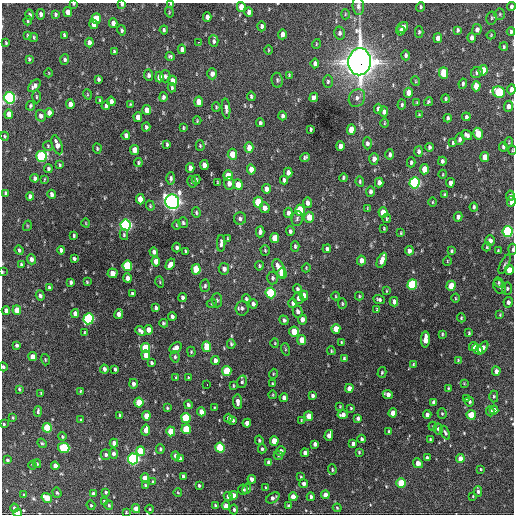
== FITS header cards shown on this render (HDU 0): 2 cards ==
NAXIS1  =                  512 / Axis length
NAXIS2  =                  512 / Axis length

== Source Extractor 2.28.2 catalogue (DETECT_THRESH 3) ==
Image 512 x 512 px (HDU 0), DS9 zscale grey, 1 PNG px = 1 image px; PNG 516 x 516 px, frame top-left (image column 1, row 512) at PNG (2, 3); each listed source drawn as its Kron ellipse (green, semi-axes under 4 px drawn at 4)
Background 1090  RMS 35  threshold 104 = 3 sigma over >= 5 px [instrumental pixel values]
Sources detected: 454; all 454 listed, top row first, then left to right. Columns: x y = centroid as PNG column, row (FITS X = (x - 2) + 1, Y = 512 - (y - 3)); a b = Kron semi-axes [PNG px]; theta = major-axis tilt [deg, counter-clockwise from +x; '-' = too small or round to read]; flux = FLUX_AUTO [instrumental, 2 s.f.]
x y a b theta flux
73 4 3 3 - 2.6e+03
122 4 3 3 - 4.8e+03
171 4 4 3 - 3.4e+03
358 6 9 5 -83 6.6e+03
511 6 4 3 - 5.6e+03
241 7 5 4 - 3.3e+04
420 7 5 3 - 3.3e+03
68 12 5 4 - 1.7e+04
169 12 5 3 - 2.2e+03
249 12 5 4 - 1.1e+04
41 14 5 4 - 8.6e+03
55 14 4 3 - 3.7e+03
345 14 5 3 - 2.0e+03
500 14 5 5 - 3.0e+03
30 15 5 4 - 6.8e+03
207 17 4 4 - 9.8e+03
491 18 6 5 - 3.0e+03
96 19 5 4 - 6.1e+04
28 21 4 3 - 2.6e+03
113 23 5 4 - 1.1e+04
93 24 5 4 - 1.4e+04
262 26 5 4 - 5.6e+03
402 27 6 5 - 1.3e+04
122 30 5 4 - 4.3e+03
164 30 4 3 - 3.5e+03
458 30 4 3 - 4.4e+03
477 30 5 4 - 1.1e+04
400 31 4 4 - 8.7e+03
419 32 5 4 - 3.1e+03
511 32 4 3 - 3.6e+03
339 33 6 5 - 5.6e+03
282 34 5 4 - 1.4e+04
27 35 4 2 - 2.2e+03
64 35 4 3 - 3.6e+03
491 35 4 3 - 1.8e+03
34 37 4 3 - 2.8e+03
438 38 5 4 - 1.4e+04
472 38 5 4 - 1.1e+04
214 41 6 4 -88 4.8e+03
89 42 5 4 - 1.2e+04
199 42 3 2 - 3.0e+03
6 43 4 3 - 2.5e+03
316 44 5 3 - 1.8e+03
504 47 4 3 - 2.6e+03
182 49 5 4 - 9.3e+03
269 50 4 3 - 1.8e+03
114 52 4 3 - 2.9e+03
406 55 5 4 - 4.3e+03
170 56 4 3 - 3.9e+03
29 59 4 3 - 3.2e+03
65 59 5 4 - 5.3e+03
360 62 13 11 87 3.0e+06
315 63 5 4 - 8.9e+03
483 70 5 4 - 5.0e+04
477 72 6 5 - 6.0e+03
49 73 4 3 - 1.2e+03
444 73 6 4 -88 6.6e+04
212 74 5 4 - 1.3e+04
148 75 6 4 -85 6.7e+03
289 75 3 3 - 2.5e+03
165 76 6 5 - 5.9e+03
159 77 5 4 - 2.2e+04
98 79 4 3 - 4.4e+03
277 80 7 5 -81 5.2e+03
172 81 5 4 - 2.0e+04
328 81 6 5 - 4.2e+03
415 81 5 3 - 1.9e+03
463 84 5 3 - 4.3e+03
34 86 7 5 47 9.2e+03
476 86 5 4 - 2.9e+04
172 88 4 3 - 3.1e+03
511 89 5 3 - 1.2e+04
499 92 6 5 - 1.8e+05
408 93 5 4 - 2.0e+04
87 94 5 3 - 2.1e+03
251 96 4 3 - 3.3e+03
36 97 7 3 -90 3.0e+03
163 97 5 4 - 5.2e+03
314 97 5 4 - 6.9e+03
9 98 6 5 - 5.2e+05
357 98 9 7 57 9.9e+03
445 99 4 4 - 2.7e+03
100 101 3 3 - 2.7e+03
111 101 4 4 - 8.8e+03
199 102 5 4 - 2.4e+04
428 102 4 4 - 3.3e+03
417 103 3 2 - 2.4e+03
70 104 5 4 - 1.3e+04
130 104 4 3 - 2.4e+03
402 105 5 3 - 3.3e+03
30 106 5 4 - 3.2e+03
106 106 4 3 - 4.1e+03
508 106 5 4 - 1.1e+04
216 107 5 4 - 2.9e+03
226 109 10 4 -85 8.0e+03
378 109 5 4 - 9.5e+03
147 110 5 4 - 1.9e+04
384 112 5 4 - 8.7e+03
49 113 5 4 - 1.7e+04
9 114 5 4 - 2.3e+04
419 115 4 3 - 2.5e+03
41 116 6 5 - 1.1e+04
282 116 4 3 - 6.6e+03
138 117 5 4 - 1.8e+04
466 117 4 3 - 4.0e+03
448 118 4 3 - 4.2e+03
197 121 4 3 - 2.1e+03
260 123 4 3 - 4.5e+03
384 123 5 3 - 2.1e+03
146 127 4 3 - 4.2e+03
183 128 4 2 - 2.3e+03
310 129 4 3 - 2.9e+03
351 130 5 4 - 3.3e+04
478 134 6 4 -78 5.7e+04
126 135 5 4 - 1.0e+04
467 135 6 4 -37 6.9e+03
5 136 4 4 - 2.5e+03
460 139 6 5 - 6.0e+03
509 142 5 3 - 2.0e+03
367 143 6 4 -87 6.2e+03
453 143 3 3 - 2.6e+03
167 144 4 3 - 3.2e+03
57 145 10 5 -71 1.7e+04
48 146 5 5 - 2.8e+03
200 146 5 4 - 2.9e+03
340 146 5 4 - 1.4e+04
429 147 4 3 - 4.8e+03
503 147 5 4 - 4.7e+03
97 148 5 3 - 3.1e+03
249 148 5 4 - 2.0e+04
135 150 5 4 - 2.9e+04
512 150 4 3 - 1.7e+03
419 151 5 4 - 6.2e+03
232 154 5 4 - 3.9e+04
390 155 5 4 - 6.1e+03
41 156 5 5 - 2.9e+05
305 157 5 3 - 5.0e+03
485 157 5 4 - 2.7e+04
374 159 5 4 - 1.2e+04
442 161 4 3 - 5.5e+03
411 162 5 3 - 3.7e+03
138 163 4 4 - 3.1e+03
60 165 4 3 - 2.9e+03
204 165 5 4 - 2.1e+04
190 168 5 4 - 1.3e+04
48 169 4 4 - 4.3e+03
251 169 5 4 - 2.0e+04
424 169 5 4 - 3.3e+04
288 172 5 4 - 1.0e+04
443 174 4 3 - 1.8e+03
228 176 5 4 - 4.7e+04
35 178 4 3 - 5.3e+03
171 178 6 4 89 5.1e+03
343 178 4 3 - 3.4e+03
44 179 4 2 - 1.9e+03
196 180 5 4 - 3.6e+03
284 180 4 4 - 6.5e+03
192 182 6 4 -79 3.5e+03
217 182 3 2 - 1.9e+03
360 182 5 3 - 3.1e+03
379 183 5 4 - 1.1e+04
414 183 6 5 - 4.4e+05
450 183 5 4 - 1.1e+04
229 184 6 5 - 1.2e+04
238 185 5 4 - 2.4e+04
266 189 5 4 - 1.3e+04
370 191 5 4 - 6.7e+03
6 193 4 3 - 5.0e+03
52 194 4 4 - 8.5e+03
444 195 4 3 - 3.9e+03
30 196 4 4 - 7.7e+03
510 196 5 4 - 5.8e+03
140 199 5 4 - 3.8e+04
511 201 5 4 - 9.3e+03
172 202 7 7 - 1.2e+06
258 202 5 5 - 8.0e+04
432 202 4 3 - 2.0e+03
308 203 5 4 - 1.1e+04
150 206 5 4 - 2.5e+03
474 207 4 3 - 4.8e+03
265 208 5 4 - 1.3e+04
367 208 3 2 - 1.7e+03
300 210 5 4 - 1.1e+05
383 212 5 4 - 3.4e+04
196 213 5 4 - 3.3e+03
288 213 5 4 - 7.7e+03
309 217 5 5 - 3.5e+04
458 217 5 4 - 7.3e+03
240 219 6 6 - 5.8e+03
297 219 7 5 84 4.7e+03
387 219 4 3 - 2.8e+03
86 223 4 3 - 1.7e+03
183 223 5 4 - 4.0e+03
126 225 5 5 - 5.8e+05
176 225 5 3 - 1.9e+03
27 226 5 3 - 2.0e+03
384 228 3 2 - 2.2e+03
290 231 4 3 - 5.3e+03
508 231 5 5 - 4.0e+05
260 232 6 4 88 7.4e+03
401 233 3 2 - 2.1e+03
74 235 3 2 - 3.0e+03
124 235 5 4 - 3.2e+03
227 238 4 2 - 1.8e+03
275 238 5 4 - 4.2e+04
490 241 5 4 - 9.9e+03
221 243 8 4 89 7.4e+03
295 246 5 4 - 4.3e+03
487 247 4 3 - 2.4e+03
176 248 5 3 - 5.9e+03
327 249 4 4 - 5.5e+03
513 249 6 2 86 3.4e+03
19 250 5 3 - 4.9e+03
61 250 4 4 - 8.0e+03
265 250 5 4 - 3.0e+03
498 250 4 3 - 2.2e+03
186 251 3 3 - 2.7e+03
409 251 5 4 - 1.1e+04
451 251 4 3 - 3.4e+03
154 252 4 4 - 7.8e+03
31 259 5 4 - 1.1e+04
74 259 4 3 - 5.1e+03
361 260 5 4 - 1.4e+04
382 260 8 4 67 1.9e+04
156 261 5 4 - 2.6e+04
447 261 5 3 - 1.6e+03
21 264 4 3 - 3.8e+03
170 264 6 4 62 1.3e+04
504 264 10 3 64 4.1e+03
127 266 5 4 - 1.6e+05
259 266 5 4 - 3.4e+03
279 268 10 5 -66 2.7e+04
306 268 4 3 - 1.9e+03
196 269 5 4 - 7.9e+04
224 269 6 5 - 1.0e+04
509 270 5 4 - 3.2e+04
2 272 4 2 - 2.1e+03
112 273 5 5 - 2.6e+04
282 273 5 4 - 5.0e+04
127 278 5 4 - 1.6e+04
272 278 6 5 - 4.9e+03
71 282 4 3 - 4.9e+03
87 282 3 2 - 2.1e+03
160 282 5 3 - 2.1e+03
499 283 5 4 - 3.5e+03
412 285 5 5 - 2.0e+05
205 286 6 4 86 4.2e+03
451 286 5 4 - 4.9e+04
49 287 3 3 - 3.0e+03
500 287 8 5 -57 4.5e+03
507 288 6 5 - 4.2e+03
297 289 5 4 - 5.5e+03
387 291 4 2 - 1.7e+03
271 293 5 5 - 2.0e+05
132 294 4 3 - 4.2e+03
40 296 5 4 - 6.6e+03
304 296 5 4 - 2.1e+04
336 296 4 3 - 1.9e+03
359 296 4 3 - 2.5e+03
183 297 4 3 - 7.3e+03
298 298 6 5 - 8.0e+03
455 298 4 3 - 1.7e+03
246 299 4 4 - 3.8e+03
379 299 6 4 -20 4.9e+03
217 300 7 5 -88 4.2e+03
394 302 5 4 - 9.1e+03
508 302 5 4 - 7.0e+03
212 303 5 3 - 2.0e+03
293 303 5 4 - 6.5e+03
253 304 4 4 - 6.7e+03
342 304 5 4 - 2.7e+03
156 308 4 3 - 5.3e+03
242 308 7 6 - 6.5e+03
377 309 3 2 - 2.0e+03
6 310 4 4 - 9.3e+03
17 310 5 4 - 3.5e+04
298 311 6 5 - 7.1e+03
75 314 4 4 - 1.3e+04
119 314 5 4 - 1.2e+04
500 315 4 3 - 2.1e+03
172 316 4 3 - 6.0e+03
461 318 4 4 - 2.5e+03
89 319 5 5 - 3.0e+05
302 319 5 4 - 1.3e+04
284 320 5 4 - 4.9e+03
164 323 4 3 - 3.7e+03
336 329 5 4 - 3.4e+04
149 330 4 4 - 2.0e+04
140 331 6 4 -40 6.6e+03
294 331 5 5 - 3.9e+04
85 332 3 2 - 1.8e+03
469 333 3 3 - 2.6e+03
442 334 4 3 - 2.5e+03
425 339 8 4 87 2.7e+04
302 340 5 4 - 3.6e+04
341 342 3 3 - 2.0e+03
275 343 4 4 - 2.1e+03
231 344 4 3 - 3.7e+03
17 345 4 3 - 5.3e+03
473 346 4 4 - 1.5e+04
207 347 5 4 - 5.4e+04
483 347 7 4 55 8.3e+03
146 348 5 4 - 1.1e+05
176 348 6 5 - 1.5e+04
285 349 6 4 -72 2.7e+03
477 349 6 4 -47 2.1e+04
331 351 4 3 - 2.3e+03
191 352 5 4 - 2.5e+03
146 355 5 4 - 1.8e+04
33 357 4 4 - 2.0e+04
175 357 6 4 -77 4.2e+03
344 358 3 3 - 3.2e+03
45 360 6 4 -72 2.8e+03
458 360 4 3 - 2.1e+03
215 361 4 4 - 1.5e+04
151 363 4 3 - 4.8e+03
413 365 3 2 - 2.6e+03
3 367 4 3 - 4.5e+03
104 369 4 3 - 7.7e+03
115 369 4 3 - 4.3e+03
227 371 5 4 - 8.9e+04
496 371 4 4 - 9.6e+03
382 372 5 4 - 3.0e+03
273 374 5 3 - 2.0e+03
176 378 4 3 - 2.8e+03
188 378 3 2 - 2.4e+03
242 382 6 4 73 4.1e+03
464 383 4 2 - 1.6e+03
133 384 5 4 - 8.0e+03
207 384 2 2 - 1.6e+03
272 384 3 3 - 2.9e+03
233 386 3 2 - 2.3e+03
349 388 4 4 - 1.6e+04
448 388 4 3 - 2.2e+03
19 389 4 3 - 3.0e+03
80 391 4 3 - 2.1e+03
41 393 3 2 - 1.9e+03
388 394 5 4 - 1.2e+04
273 395 4 3 - 1.7e+03
312 396 4 3 - 5.1e+03
494 396 6 4 89 3.3e+03
284 398 4 4 - 1.1e+04
466 399 3 3 - 2.1e+03
139 402 5 4 - 7.5e+04
237 402 7 4 -85 9.8e+03
434 402 4 4 - 1.1e+04
469 402 5 4 - 4.0e+03
188 405 4 4 - 5.7e+03
340 406 3 2 - 1.8e+03
167 408 4 3 - 2.5e+03
214 408 3 2 - 2.4e+03
351 408 3 2 - 1.9e+03
494 410 4 4 - 1.0e+04
38 411 5 3 - 4.2e+03
490 411 5 4 - 6.9e+03
201 412 4 4 - 2.0e+04
393 413 4 4 - 1.9e+04
427 414 4 4 - 7.9e+03
442 414 5 4 - 2.8e+03
120 415 4 3 - 2.4e+03
343 415 5 4 - 1.2e+04
471 415 5 4 - 5.5e+04
146 416 4 4 - 3.2e+04
309 416 5 4 - 2.6e+04
13 418 3 3 - 2.4e+03
186 418 5 4 - 1.4e+05
228 418 4 3 - 4.9e+03
358 418 4 3 - 6.5e+03
81 420 4 3 - 3.4e+03
233 420 4 3 - 3.8e+03
301 420 4 2 - 1.6e+03
247 423 4 4 - 1.4e+04
4 424 3 3 - 2.4e+03
433 426 4 3 - 2.4e+03
47 428 5 4 - 1.2e+05
186 429 5 4 - 8.8e+04
438 429 5 4 - 5.9e+03
146 430 5 4 - 1.8e+04
171 431 5 4 - 5.4e+04
389 432 3 3 - 4.1e+03
445 433 7 4 -66 4.5e+03
329 435 5 4 - 1.4e+04
62 437 4 3 - 3.1e+03
362 439 4 3 - 5.6e+03
430 439 3 2 - 2.3e+03
259 440 5 3 - 3.1e+03
274 441 5 4 - 4.0e+04
42 443 5 4 - 2.9e+03
114 443 4 4 - 1.4e+04
353 443 4 4 - 8.1e+03
315 444 4 4 - 8.2e+03
64 448 5 5 - 1.5e+05
220 448 5 4 - 1.5e+05
160 449 4 4 - 3.3e+03
262 449 4 3 - 3.8e+03
141 451 5 4 - 8.2e+04
281 451 5 4 - 1.0e+04
359 452 3 3 - 2.3e+03
305 453 4 4 - 1.1e+04
106 454 5 5 - 5.4e+03
113 454 5 4 - 7.6e+03
175 456 4 4 - 7.8e+03
278 456 5 3 - 1.9e+03
180 458 4 3 - 4.5e+03
427 458 3 3 - 4.3e+03
133 459 5 5 - 5.4e+05
460 459 4 4 - 2.4e+04
7 460 3 3 - 4.4e+03
269 462 4 4 - 1.2e+04
418 463 5 4 - 1.9e+04
37 464 4 3 - 3.1e+03
32 465 4 3 - 2.1e+03
55 466 4 4 - 1.7e+04
480 469 3 2 - 2.0e+03
332 470 5 3 - 2.7e+03
183 476 4 3 - 5.3e+03
301 477 3 3 - 2.1e+03
145 478 4 4 - 2.1e+04
252 479 4 4 - 1.0e+04
153 482 4 4 - 3.7e+03
401 483 5 4 - 7.7e+04
304 484 4 4 - 8.6e+03
145 485 3 3 - 3.6e+03
199 485 3 3 - 3.1e+03
266 488 4 3 - 2.8e+03
243 489 5 5 - 4.6e+03
247 489 5 4 - 3.2e+03
478 491 5 4 - 5.1e+03
106 492 4 4 - 3.9e+03
57 493 5 4 - 3.2e+03
178 493 4 3 - 1.7e+03
93 494 4 3 - 8.0e+03
24 495 3 3 - 2.5e+03
233 495 4 4 - 1.6e+04
325 495 4 4 - 2.1e+04
228 496 4 4 - 1.1e+04
473 496 4 2 - 1.7e+03
293 497 4 4 - 2.5e+04
311 497 4 4 - 5.9e+03
47 498 5 4 - 4.6e+04
273 498 7 4 32 7.0e+03
104 501 4 3 - 2.7e+03
91 505 5 4 - 2.5e+03
109 505 5 3 - 3.1e+03
215 505 3 3 - 3.3e+03
226 506 4 4 - 1.2e+04
289 506 4 3 - 4.5e+03
14 508 4 3 - 4.4e+03
337 508 4 3 - 2.5e+03
136 509 4 4 - 1.8e+04
150 509 4 4 - 1.7e+03
234 510 5 4 - 4.8e+03
126 512 4 3 - 2.3e+03
18 513 4 3 - 3.4e+04
At the frame edge (FLAGS 8, measured only in part): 15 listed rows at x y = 73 4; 122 4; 171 4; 358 6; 511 6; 511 89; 9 98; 508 106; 512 150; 511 201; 508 231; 513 249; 2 272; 3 367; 18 513